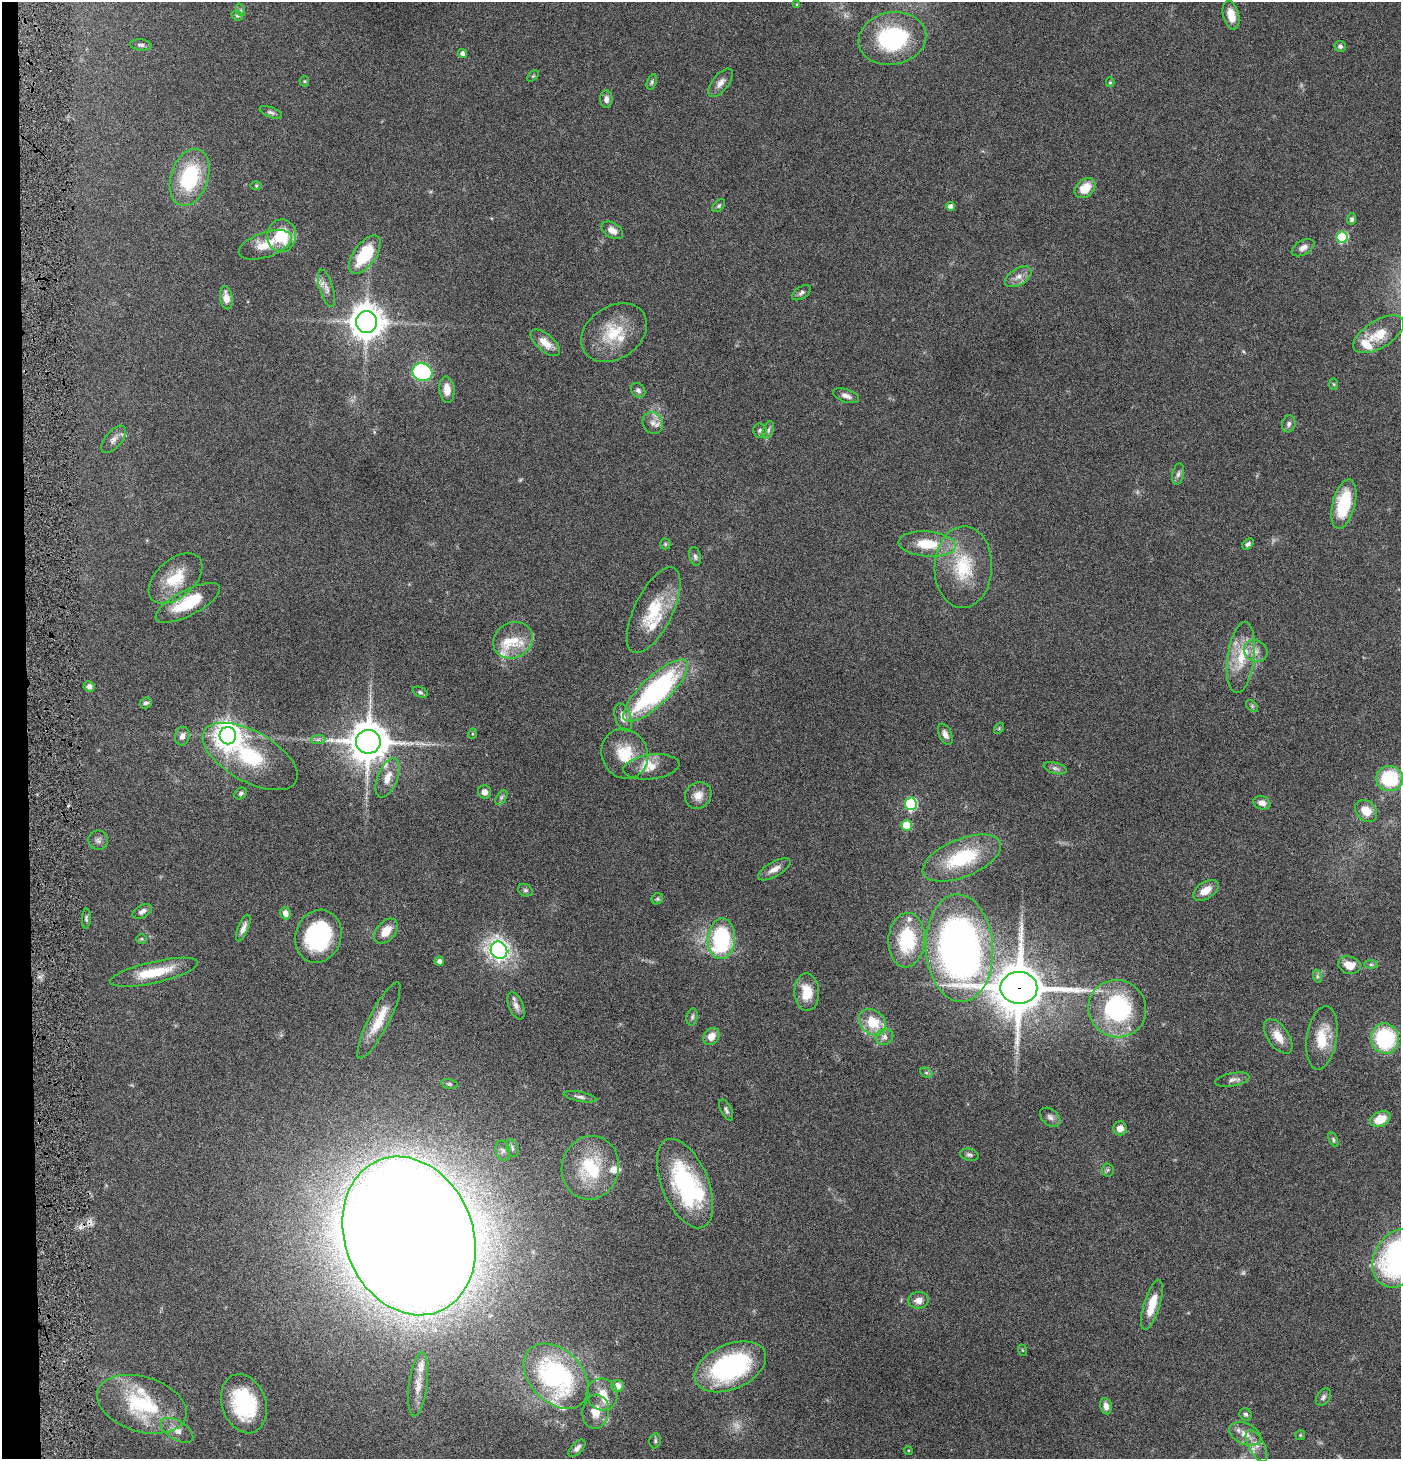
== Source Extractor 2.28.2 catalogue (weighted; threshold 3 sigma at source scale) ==
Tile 4 of 3 x 3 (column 1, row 2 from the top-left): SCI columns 147-1545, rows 1457-2913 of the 4442 x 4371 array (HDU 1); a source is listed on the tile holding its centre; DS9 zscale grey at full resolution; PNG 1403 x 1461 px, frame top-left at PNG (2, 2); each listed source drawn as its Kron ellipse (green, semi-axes under 4 px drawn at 4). Shown black and unused: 2% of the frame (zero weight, under 4 of 8 exposures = <1% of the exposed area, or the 3 px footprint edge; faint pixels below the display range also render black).
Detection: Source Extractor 2.28.2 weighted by HDU 2 'WHT'; one run over the whole footprint, this tile lists its part. Background 0.0678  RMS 0.0042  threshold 0.0172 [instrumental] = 3 sigma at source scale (4.09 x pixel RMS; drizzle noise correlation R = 1.36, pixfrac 0.8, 0.05/0.05 arcsec/px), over >= 5 px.
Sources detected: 179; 4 too faint to see at this stretch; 1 inside a brighter object's white glare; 1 cosmic-ray / hot-pixel residue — neither listed nor drawn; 16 inside a brighter listed object's ellipse — not listed separately; the other 157 listed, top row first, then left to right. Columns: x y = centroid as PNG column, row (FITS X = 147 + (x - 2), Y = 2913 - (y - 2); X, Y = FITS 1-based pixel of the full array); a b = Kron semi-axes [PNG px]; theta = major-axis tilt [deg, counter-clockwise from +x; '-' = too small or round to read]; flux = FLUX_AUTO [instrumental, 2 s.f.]
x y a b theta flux
797 4 4 3 - 0.44
241 10 6 4 -71 0.59
1231 15 15 8 -76 4.3
237 16 6 4 -20 0.54
892 38 34 26 11 38
141 45 11 5 -5 1
1340 46 6 5 - 0.98
462 53 5 4 - 1.4
533 76 7 4 44 0.51
304 81 5 5 - 0.48
652 82 8 4 70 0.7
1110 82 5 4 - 0.55
720 83 17 8 51 2.7
606 99 8 6 -89 1.5
271 112 11 5 -19 1.1
190 177 29 18 71 29
256 185 5 3 - 0.37
1085 188 12 8 42 6.7
719 206 8 5 45 0.73
950 206 4 4 - 1.8
1352 219 6 4 68 0.93
612 230 12 7 -32 3.1
281 236 16 14 86 14
1342 237 5 5 - 27
265 245 28 12 19 7.9
1303 248 12 7 29 2.1
365 255 22 11 54 18
1018 277 15 8 31 2.9
326 288 19 7 -73 2.5
802 293 11 6 33 1.2
226 298 12 6 -81 3.5
367 322 11 10 - 680
614 333 35 26 34 16
1379 334 28 13 31 8.9
545 343 18 8 -41 4.8
422 372 10 8 -17 49
1334 384 6 4 -88 0.47
447 389 13 7 -83 4.1
638 390 8 6 -44 1.3
846 396 13 6 -19 2
653 423 11 10 - 2.7
1289 424 8 6 75 1.2
760 430 7 6 - 0.91
768 430 9 5 70 1
114 439 16 8 49 2.5
1178 474 11 6 78 1.2
1344 504 25 11 76 22
665 544 5 5 - 0.55
927 544 28 12 -5 13
1248 544 7 4 42 1.1
695 556 10 5 -77 1.1
963 567 41 29 88 22
176 578 31 19 41 13
188 603 35 12 27 15
654 610 47 19 64 17
513 640 20 17 31 9.3
1256 651 12 10 -31 2.9
1241 658 36 13 82 11
89 687 5 5 - 1.6
655 691 42 14 44 78
420 692 8 5 -23 0.79
146 703 6 5 - 1.1
1252 706 7 4 -46 0.64
623 718 15 8 -71 3.1
999 728 6 3 56 0.39
472 734 5 3 - 0.43
945 734 11 6 -66 2.1
182 736 9 7 77 2
228 736 8 8 - 430
318 740 7 4 1 0.93
368 742 12 12 - 1100
625 754 25 23 -64 12
250 756 52 25 -29 30
651 767 28 12 7 5.8
1055 768 12 5 -14 1.3
388 778 21 10 68 5.4
1390 778 13 12 - 23
485 792 7 6 - 2.3
241 793 7 5 34 0.8
698 795 14 12 46 3.9
501 798 8 5 59 0.99
1262 803 9 6 -16 2.3
911 804 6 6 - 41
1366 811 12 9 -45 5.6
906 825 5 5 - 11
98 840 10 9 - 1.6
962 858 41 19 22 26
774 869 18 7 30 2.9
525 890 7 6 - 0.85
1206 890 14 8 33 4.7
657 899 6 5 - 0.62
142 911 10 6 29 1.7
285 913 6 5 - 2.6
86 919 10 4 86 0.82
243 928 14 5 67 2.1
386 931 14 9 49 5.4
318 936 27 22 70 40
142 939 5 5 - 0.54
721 939 20 13 85 41
907 940 27 18 86 23
959 948 54 33 -87 190
499 950 9 8 - 140
439 961 5 4 - 1.4
1349 965 11 8 -16 5.2
1371 965 7 4 -1 0.72
154 972 45 10 13 13
1317 976 7 4 -72 0.69
1019 988 18 16 -1 1900
807 992 19 12 -89 8
516 1006 14 7 -68 2.2
1117 1009 29 28 - 52
692 1017 9 5 80 0.98
379 1020 42 10 63 9.9
872 1022 15 11 -45 12
711 1036 9 7 54 3.8
1278 1036 20 10 -55 6
884 1037 9 7 25 1.8
1322 1038 32 15 81 11
1385 1039 15 14 - 33
926 1073 6 4 -26 0.68
1232 1080 17 6 11 1.8
449 1084 8 5 -15 0.72
580 1097 16 5 -11 1.4
726 1110 11 5 -64 1.1
1050 1117 11 8 -41 1.7
1380 1119 10 7 24 7.9
1120 1128 7 7 - 2.8
1333 1139 8 4 -65 0.67
512 1148 9 6 -68 1.2
503 1151 10 7 -74 1.6
969 1155 9 6 -13 0.97
590 1168 32 28 77 24
1108 1170 6 6 - 0.78
685 1183 47 23 -67 45
409 1236 81 64 -68 2300
1398 1258 31 23 60 80
918 1300 10 8 7 2.9
1152 1305 26 8 73 7.8
1022 1350 6 3 -71 0.37
730 1367 38 22 24 54
556 1376 38 26 -46 67
418 1384 32 9 83 5.8
617 1386 6 6 - 3.4
602 1394 16 15 - 6.3
1323 1397 9 6 57 1.1
142 1404 46 27 -17 30
244 1404 30 22 -71 30
1106 1406 8 6 -78 2.2
596 1412 17 13 82 6.8
1246 1414 6 5 - 0.88
177 1430 18 9 -31 3.3
1245 1434 17 10 -24 4.1
1300 1435 5 5 - 0.45
655 1441 7 5 78 0.74
1256 1446 17 8 -62 3
577 1448 10 5 46 1.7
908 1450 4 3 - 0.37
Overlapping masked pixels (flux is a lower limit): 1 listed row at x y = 1019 988
Isophote crosses this tile's border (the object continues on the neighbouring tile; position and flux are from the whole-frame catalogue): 1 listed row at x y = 1398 1258